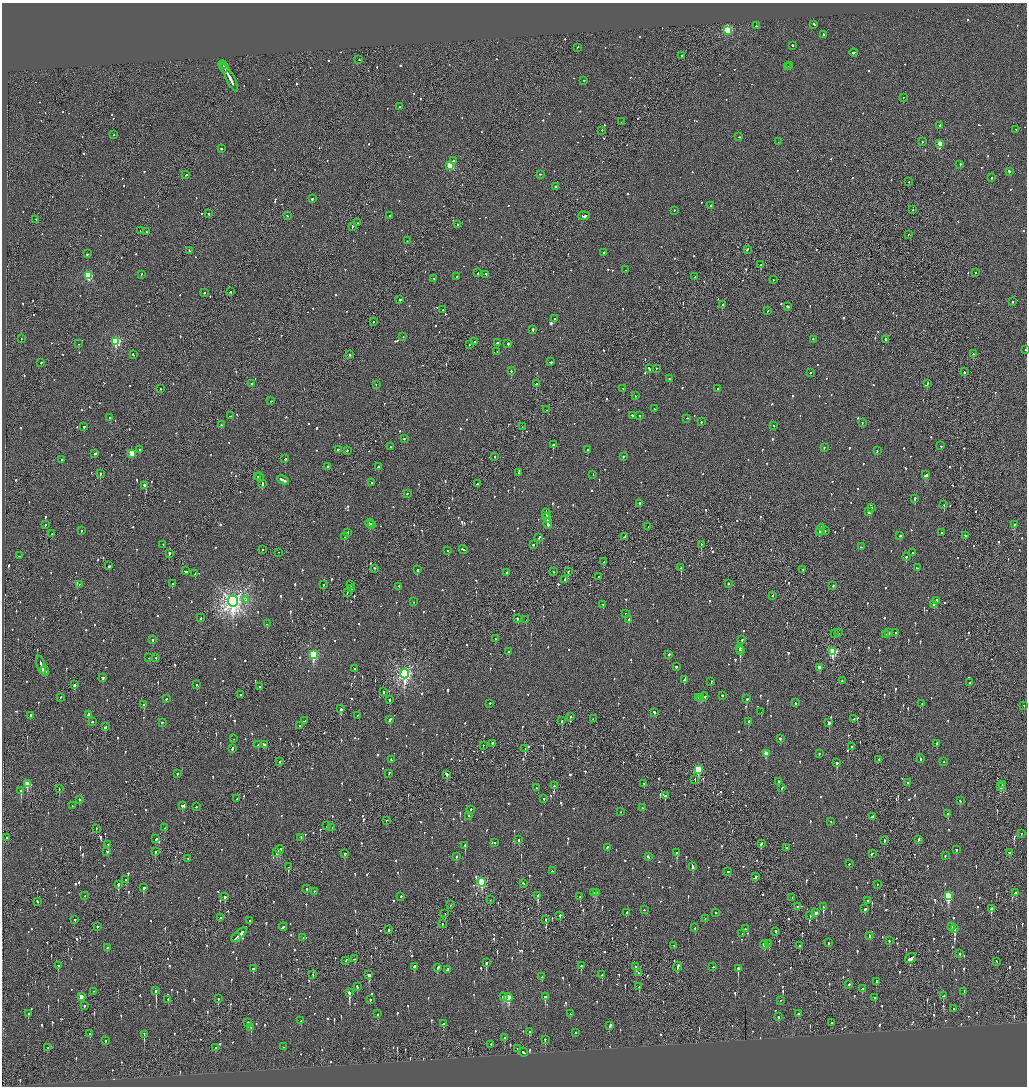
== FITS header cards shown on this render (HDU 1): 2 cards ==
NAXIS1  =                 2050
NAXIS2  =                 2168

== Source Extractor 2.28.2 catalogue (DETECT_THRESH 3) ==
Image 2050 x 2168 px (HDU 1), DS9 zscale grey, zoomed out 1/2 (1 PNG px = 2 x 2 image px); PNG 1029 x 1088 px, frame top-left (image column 2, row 2168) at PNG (2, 3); each listed source drawn as its Kron ellipse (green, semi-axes under 4 px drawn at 4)
Background -0.0822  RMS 0.068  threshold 0.204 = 3 sigma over >= 5 px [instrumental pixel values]
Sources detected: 1504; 53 cannot appear on this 1/2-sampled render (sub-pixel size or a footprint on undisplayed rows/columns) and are neither listed nor drawn; of the other 1451, the 500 brightest by FLUX_AUTO listed and drawn (951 fainter detections omitted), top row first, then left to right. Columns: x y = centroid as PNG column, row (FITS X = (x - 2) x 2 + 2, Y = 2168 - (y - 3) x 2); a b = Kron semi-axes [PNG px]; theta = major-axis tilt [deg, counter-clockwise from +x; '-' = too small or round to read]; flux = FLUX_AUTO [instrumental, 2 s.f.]
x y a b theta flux
814 25 3 2 - 120
757 26 2 2 - 140
728 31 3 3 - 1200
823 35 3 2 - 86
793 46 2 2 - 140
577 48 3 2 - 78
854 53 4 2 - 160
682 56 2 1 - 66
359 60 2 2 - 80
223 65 5 2 - 280
790 66 3 2 - 150
787 67 3 2 - 88
224 68 5 1 - 290
230 78 16 2 -62 720
583 81 2 2 - 75
903 98 2 2 - 68
400 107 2 2 - 84
621 122 2 1 - 66
940 126 2 2 - 81
1016 130 2 2 - 73
602 131 2 2 - 100
114 135 2 2 - 110
739 137 2 1 - 70
778 142 2 1 - 74
922 142 2 2 - 250
940 144 3 3 - 290
221 149 2 2 - 270
454 161 4 2 - 380
960 165 2 2 - 78
450 166 3 3 - 640
1009 172 2 2 - 120
186 175 2 2 - 71
540 175 2 2 - 85
991 178 2 2 - 120
909 182 2 1 - 95
555 187 2 2 - 100
312 199 2 2 - 270
711 206 2 2 - 180
913 210 2 2 - 75
674 211 2 2 - 78
209 214 2 2 - 280
287 216 2 2 - 130
390 216 2 1 - 170
584 216 5 2 - 280
36 220 2 2 - 89
358 223 2 2 - 59
457 225 3 2 - 83
352 227 3 2 - 66
140 231 2 1 - 98
146 232 2 2 - 69
908 235 2 1 - 62
407 241 2 1 - 66
747 250 2 2 - 110
189 251 3 1 - 82
604 253 2 1 - 110
87 254 2 2 - 340
761 265 2 2 - 390
626 270 2 2 - 66
478 273 2 2 - 230
975 273 2 2 - 98
141 275 2 2 - 61
486 275 3 2 - 79
88 276 3 3 - 860
456 277 2 2 - 69
695 277 3 2 - 110
434 279 2 2 - 77
773 280 2 1 - 91
231 292 2 2 - 140
205 293 2 2 - 58
400 300 2 2 - 58
1012 302 2 2 - 130
723 305 3 2 - 1100
787 307 3 2 - 160
443 310 2 2 - 160
768 311 2 1 - 80
554 319 2 2 - 84
373 322 2 2 - 78
533 329 2 2 - 410
403 337 2 2 - 61
21 339 2 1 - 120
813 340 2 2 - 57
885 340 2 2 - 640
116 342 3 3 - 1200
475 342 2 2 - 65
498 343 4 2 - 190
79 344 2 2 - 430
508 344 2 2 - 240
469 345 2 1 - 100
1026 350 2 1 - 69
497 352 2 2 - 74
973 354 2 1 - 360
133 355 3 2 - 85
350 355 2 2 - 190
550 362 3 2 - 110
41 363 2 2 - 68
649 369 3 2 - 110
656 369 2 2 - 81
511 371 2 2 - 150
965 372 2 2 - 510
810 373 2 2 - 100
669 379 2 2 - 300
252 384 2 2 - 260
536 384 2 2 - 210
927 384 3 2 - 58
376 385 2 2 - 130
161 389 2 2 - 78
623 389 2 2 - 110
718 389 2 2 - 110
635 396 2 2 - 94
271 401 2 2 - 61
654 409 2 2 - 98
547 410 2 1 - 130
230 416 2 2 - 100
633 416 3 2 - 120
640 416 2 2 - 67
110 418 3 2 - 190
687 419 2 2 - 73
701 422 2 2 - 80
862 423 2 2 - 70
221 425 2 2 - 110
774 426 2 2 - 65
84 427 2 2 - 130
522 427 2 1 - 57
404 439 2 2 - 340
553 445 2 2 - 370
941 446 2 2 - 66
390 447 2 2 - 77
824 448 2 2 - 66
139 450 2 2 - 58
338 450 2 2 - 57
588 450 2 2 - 110
347 451 2 1 - 66
877 451 2 2 - 67
95 454 2 2 - 190
132 454 3 3 - 320
495 457 2 2 - 340
623 457 2 2 - 64
285 459 2 2 - 150
62 460 2 2 - 72
328 467 2 2 - 160
378 467 3 2 - 82
518 473 2 1 - 260
100 474 2 2 - 600
593 475 2 2 - 100
926 475 4 2 - 340
258 477 2 2 - 210
260 478 4 2 - 160
283 480 6 2 -24 310
372 483 2 2 - 230
262 484 4 2 - 300
477 484 2 2 - 79
145 486 3 2 - 490
407 494 2 2 - 85
915 499 2 2 - 160
640 504 2 2 - 270
944 505 2 1 - 190
871 508 2 2 - 71
869 512 4 2 - 550
546 514 5 2 - 320
547 518 5 2 - 330
370 524 4 2 - 170
548 524 5 2 - 200
45 525 2 2 - 59
372 525 3 2 - 99
1014 525 3 2 - 96
648 527 2 1 - 120
820 530 5 2 - 480
81 531 2 2 - 95
825 531 2 2 - 57
347 533 2 2 - 300
819 533 2 1 - 130
942 533 2 2 - 65
52 534 2 1 - 66
900 536 2 2 - 98
965 536 2 2 - 100
344 537 2 2 - 160
624 537 3 1 - 140
539 538 2 2 - 99
163 545 2 1 - 160
533 545 3 2 - 70
701 545 2 1 - 120
861 547 2 2 - 62
262 550 3 2 - 110
463 550 4 2 - 130
448 551 2 2 - 60
278 553 2 1 - 62
912 553 2 2 - 63
169 554 2 2 - 370
20 556 2 2 - 81
906 557 2 2 - 400
604 562 3 2 - 170
109 566 2 2 - 120
681 568 2 2 - 450
917 568 2 2 - 100
375 569 2 2 - 110
417 570 2 2 - 290
803 570 2 2 - 62
185 571 3 2 - 110
553 572 2 1 - 130
568 572 2 1 - 170
507 573 2 2 - 160
195 574 2 2 - 89
598 577 2 1 - 96
565 580 3 2 - 89
172 584 2 2 - 94
728 584 2 2 - 120
80 585 2 1 - 66
323 585 2 1 - 77
351 585 2 2 - 160
833 586 2 2 - 75
399 587 2 2 - 63
351 589 3 2 - 120
347 593 2 1 - 66
773 596 3 1 - 81
246 600 2 2 - 80
936 601 2 2 - 230
233 602 6 5 - 9000
414 602 2 1 - 80
603 605 3 1 - 110
934 605 2 1 - 87
625 614 2 2 - 92
200 618 2 2 - 69
517 619 2 2 - 120
526 620 2 1 - 76
628 620 2 2 - 99
267 624 2 2 - 69
838 633 2 2 - 62
888 633 3 2 - 270
896 633 2 2 - 73
834 634 2 2 - 66
886 635 2 2 - 86
495 639 2 2 - 97
152 640 2 2 - 80
742 640 2 2 - 120
740 649 2 2 - 400
740 651 3 2 - 640
508 652 2 2 - 110
833 652 4 3 - 940
313 655 4 3 - 1300
669 655 2 2 - 350
149 658 2 2 - 59
156 658 2 2 - 160
41 665 10 2 -74 340
676 667 2 2 - 75
820 668 3 2 - 140
355 669 2 2 - 93
44 671 5 1 - 170
405 674 5 4 - 3900
103 678 3 2 - 100
684 680 2 2 - 130
842 681 2 2 - 65
711 682 2 2 - 78
970 683 2 2 - 360
74 685 2 2 - 430
197 685 2 2 - 62
259 687 2 2 - 84
383 692 2 2 - 100
240 695 2 1 - 60
722 696 2 2 - 330
704 697 4 2 - 120
61 698 2 1 - 73
699 698 3 2 - 120
701 698 2 2 - 91
166 699 2 2 - 76
747 699 2 2 - 88
390 700 3 2 - 120
795 703 4 2 - 120
490 704 2 2 - 67
922 704 2 2 - 75
144 705 2 2 - 320
1024 706 2 1 - 84
341 709 2 2 - 170
761 712 2 2 - 83
654 713 3 2 - 200
88 715 2 2 - 360
30 716 2 2 - 120
357 716 2 1 - 200
570 717 2 2 - 100
593 719 2 1 - 65
854 719 3 2 - 96
390 720 3 2 - 120
304 721 2 2 - 100
562 721 2 2 - 82
92 722 2 2 - 89
749 722 4 2 - 130
162 723 3 2 - 72
829 723 3 2 - 230
300 726 2 2 - 61
105 727 3 2 - 120
234 739 2 2 - 130
780 739 2 2 - 70
492 744 2 2 - 170
937 744 2 2 - 140
258 745 2 2 - 98
265 745 4 2 - 140
483 746 2 2 - 74
851 747 2 1 - 83
232 749 3 2 - 110
525 749 2 1 - 74
766 754 3 2 - 150
819 754 2 2 - 90
920 759 3 2 - 90
391 760 3 2 - 68
879 760 2 2 - 61
280 762 2 2 - 87
944 762 2 2 - 110
837 763 2 2 - 350
698 770 4 3 - 790
177 774 2 2 - 370
389 774 2 2 - 130
447 775 3 2 - 510
695 780 2 1 - 58
779 782 2 2 - 120
908 783 2 2 - 66
27 784 3 3 - 330
644 784 2 1 - 190
1003 785 2 2 - 98
554 786 2 2 - 180
1001 787 3 2 - 180
536 788 2 1 - 290
782 788 2 2 - 84
59 789 2 2 - 59
21 791 3 2 - 440
665 796 2 2 - 280
237 799 2 2 - 65
544 799 2 2 - 94
79 800 2 2 - 120
960 801 2 2 - 58
72 806 2 2 - 79
183 806 4 2 - 210
196 807 2 2 - 94
643 808 2 2 - 150
470 810 2 2 - 90
621 812 2 2 - 74
948 814 2 2 - 190
469 816 2 2 - 120
873 817 2 2 - 610
386 821 2 1 - 81
830 822 2 2 - 83
327 826 2 1 - 140
165 828 2 2 - 67
332 828 2 1 - 68
96 829 2 1 - 97
1021 834 2 1 - 71
7 838 2 1 - 200
301 838 2 2 - 69
156 839 2 2 - 80
519 840 2 2 - 120
918 840 3 2 - 81
884 841 3 2 - 93
495 843 2 1 - 86
761 844 3 2 - 110
108 845 2 2 - 150
465 846 3 2 - 170
607 848 2 2 - 80
786 848 2 2 - 120
279 850 4 2 - 230
956 850 2 2 - 84
107 852 2 2 - 58
155 852 3 2 - 90
277 853 2 2 - 94
677 853 3 2 - 120
1010 853 3 2 - 69
345 854 3 2 - 110
872 854 3 2 - 160
945 856 2 2 - 86
456 857 2 2 - 70
648 857 3 2 - 220
188 859 2 2 - 66
849 864 2 2 - 86
288 867 2 2 - 110
692 867 4 2 - 230
552 871 2 2 - 130
728 872 2 2 - 290
755 877 3 2 - 140
126 880 3 2 - 62
482 883 4 3 - 1100
523 884 2 2 - 110
118 885 3 2 - 170
877 885 2 2 - 88
143 888 3 2 - 270
306 889 3 2 - 93
314 892 2 2 - 68
593 892 3 2 - 110
596 893 3 2 - 180
1015 893 3 2 - 73
85 896 2 2 - 70
538 896 3 2 - 910
948 896 4 3 - 860
225 897 3 2 - 400
401 897 2 2 - 140
580 897 2 2 - 75
792 898 2 1 - 100
490 900 2 1 - 63
868 901 2 2 - 65
37 902 2 2 - 66
450 905 2 2 - 59
797 907 2 2 - 62
823 907 4 2 - 250
865 909 3 2 - 62
991 909 3 2 - 210
644 910 2 2 - 62
626 913 2 2 - 100
716 913 2 2 - 130
816 913 3 2 - 90
445 914 2 1 - 76
560 916 2 2 - 63
810 916 2 2 - 75
221 918 2 2 - 68
705 919 2 2 - 76
75 920 2 2 - 110
546 920 2 1 - 460
249 921 2 2 - 75
442 924 2 1 - 66
97 927 2 2 - 350
283 927 4 2 - 170
952 927 2 2 - 60
695 928 2 2 - 67
745 929 2 2 - 63
955 929 3 2 - 400
389 930 2 2 - 700
775 932 2 2 - 120
742 934 2 2 - 79
239 935 9 2 43 400
869 936 3 2 - 84
236 938 5 2 - 250
303 938 2 2 - 85
889 941 3 2 - 97
828 943 2 2 - 86
769 944 2 2 - 60
764 945 4 2 - 160
674 946 2 2 - 63
800 946 2 2 - 510
107 948 2 2 - 76
960 954 2 2 - 120
354 959 3 2 - 61
911 959 6 2 35 170
346 961 3 2 - 90
996 962 2 1 - 88
486 963 3 2 - 400
58 966 2 2 - 130
581 966 2 2 - 160
414 967 3 2 - 290
636 967 3 2 - 120
677 967 5 2 - 280
713 967 2 1 - 59
438 968 3 2 - 94
253 969 3 2 - 96
738 969 3 2 - 390
447 970 3 2 - 100
638 973 2 1 - 59
313 975 2 1 - 57
369 975 3 2 - 460
602 975 3 2 - 120
542 977 2 2 - 110
876 982 3 2 - 100
849 985 2 2 - 92
357 987 3 2 - 160
639 987 2 1 - 90
862 989 3 2 - 160
156 991 4 2 - 880
94 992 2 1 - 59
964 992 3 2 - 61
349 993 4 2 - 810
944 996 3 2 - 110
81 997 3 2 - 170
503 997 3 2 - 120
545 997 2 2 - 380
508 998 4 3 - 560
875 998 2 2 - 210
218 999 3 2 - 89
168 1000 2 2 - 86
370 1000 3 2 - 63
780 1001 2 2 - 190
85 1006 2 2 - 240
954 1009 2 2 - 130
28 1014 2 2 - 180
378 1014 2 2 - 140
570 1014 2 2 - 67
798 1014 2 2 - 170
779 1017 2 2 - 76
301 1021 2 2 - 69
248 1023 2 2 - 93
832 1023 3 2 - 300
443 1024 3 2 - 220
610 1026 4 2 - 150
251 1028 2 2 - 59
529 1032 3 2 - 65
575 1033 2 2 - 68
90 1034 3 2 - 78
144 1035 3 2 - 250
505 1038 3 2 - 75
545 1040 2 2 - 98
106 1041 2 2 - 70
491 1045 2 1 - 86
284 1047 2 2 - 78
47 1048 3 2 - 64
215 1048 2 2 - 150
517 1049 2 1 - 180
523 1052 5 2 - 580
At the frame edge (FLAGS 8, measured only in part): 1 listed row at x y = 1026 350
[951 fainter detections neither listed nor drawn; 53 sub-pixel or undisplayed-footprint detections neither listed nor drawn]